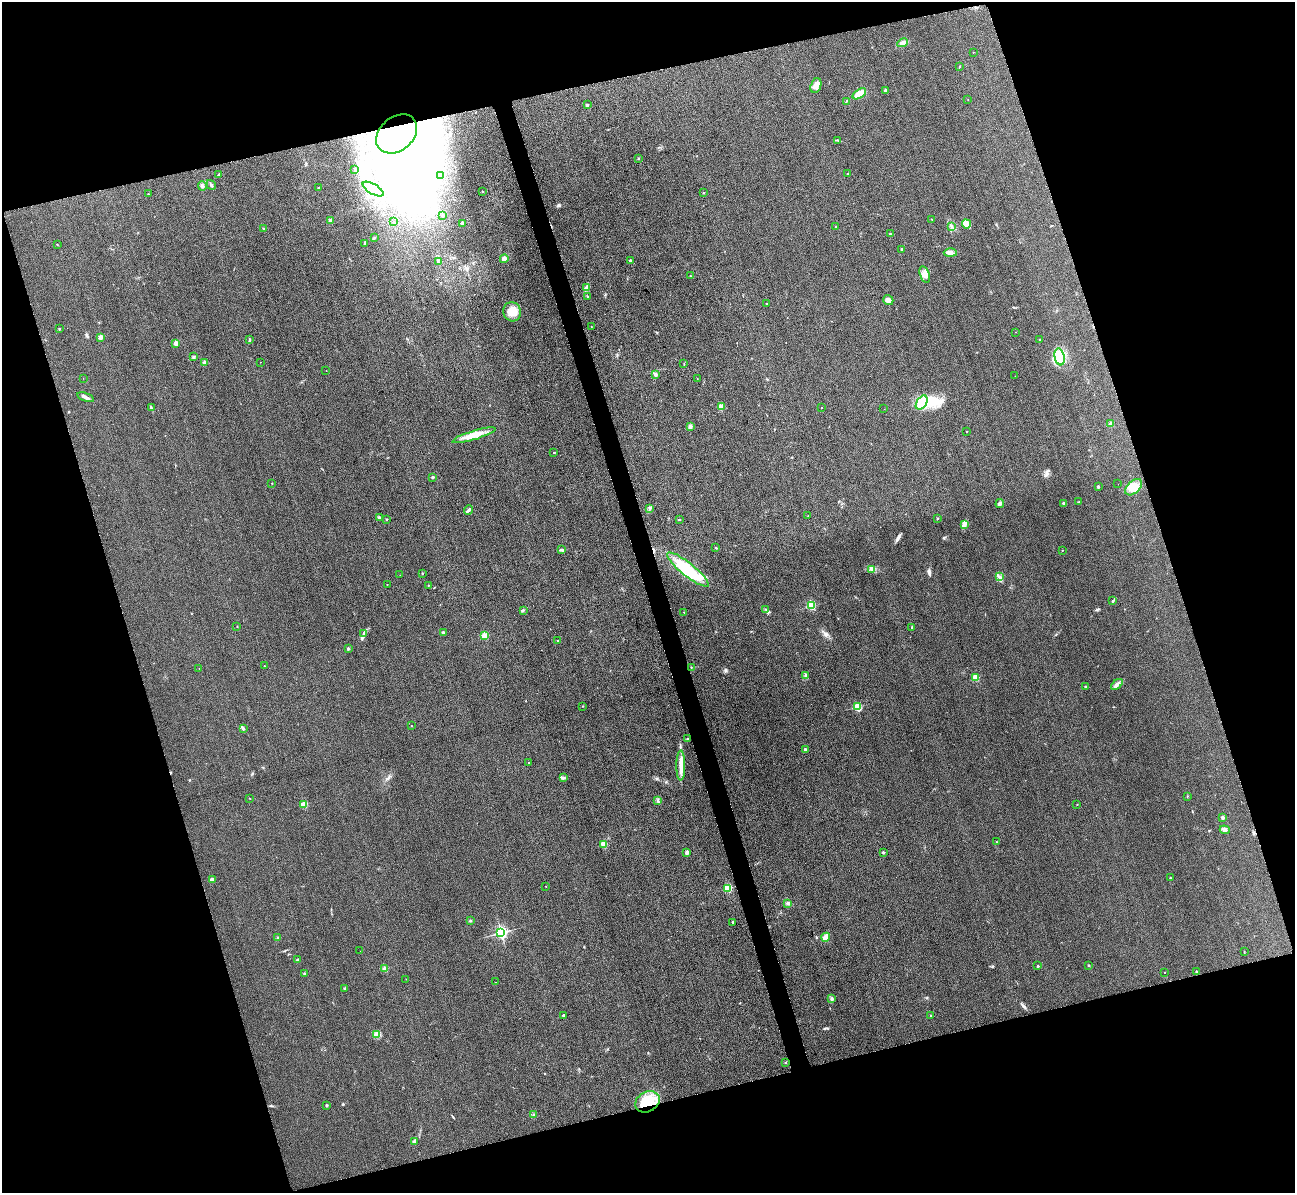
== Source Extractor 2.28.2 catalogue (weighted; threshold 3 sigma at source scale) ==
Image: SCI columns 29-5197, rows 162-4922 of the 5225 x 5207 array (HDU 1 of 3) = the unmasked area's bounding box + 8 px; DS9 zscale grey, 4 x 4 block average (1 PNG px = mean of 4 x 4 image px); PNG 1297 x 1195 px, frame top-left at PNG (2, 2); each listed source drawn as its Kron ellipse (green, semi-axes under 4 px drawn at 4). Shown black and unused: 35% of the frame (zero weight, under 3 of 4 exposures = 3% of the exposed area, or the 3 px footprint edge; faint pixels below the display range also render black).
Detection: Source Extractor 2.28.2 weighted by HDU 2 'WHT'. Background 0.315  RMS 0.024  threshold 0.108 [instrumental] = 3 sigma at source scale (4.5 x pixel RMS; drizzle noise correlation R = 1.50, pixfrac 1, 0.05/0.05 arcsec/px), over >= 5 px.
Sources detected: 209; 31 inside a brighter object's white glare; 2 cosmic-ray / hot-pixel residue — neither listed nor drawn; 1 coinciding with a brighter row at this scale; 3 inside a brighter listed object's ellipse — not listed separately; the other 172 listed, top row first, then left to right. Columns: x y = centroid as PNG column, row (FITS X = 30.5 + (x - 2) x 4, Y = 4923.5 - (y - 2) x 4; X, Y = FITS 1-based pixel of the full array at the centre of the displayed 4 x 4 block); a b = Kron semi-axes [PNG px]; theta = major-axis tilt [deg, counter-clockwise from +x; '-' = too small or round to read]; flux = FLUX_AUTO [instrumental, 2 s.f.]
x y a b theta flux
902 43 5 3 - 44
973 52 2 2 - 5.4
959 67 2 2 - 5.9
816 86 7 5 72 92
885 90 2 2 - 110
859 94 8 4 33 150
968 100 2 2 - 4.3
846 101 3 2 - 7.5
587 105 2 2 - 74
397 134 23 16 41 540
837 140 4 2 - 14
638 158 2 2 - 6.3
355 169 2 2 - 6.7
219 174 4 2 - 9.7
848 174 2 2 - 6
441 176 2 2 - 3.4
211 185 5 2 - 16
202 186 5 3 - 23
318 188 2 2 - 4.5
373 189 12 5 -30 130
482 191 2 2 - 7.1
704 193 2 2 - 28
148 194 2 2 - 8.8
443 215 3 2 - 10
932 219 2 2 - 6.1
330 221 3 2 - 30
393 222 2 2 - 5.1
462 223 2 2 - 190
966 224 5 3 - 140
835 226 2 2 - 9.4
951 226 4 2 - 17
263 228 2 2 - 19
890 234 2 2 - 18
374 238 3 2 - 9.6
365 243 3 2 - 21
57 245 2 2 - 7.3
902 249 3 2 - 17
950 253 6 3 -1 43
504 259 4 3 - 47
630 261 2 2 - 98
438 262 3 2 - 16
925 274 8 4 -71 85
690 276 2 2 - 5.3
586 287 3 2 - 19
587 296 3 2 - 9.3
888 300 5 4 - 70
767 304 2 2 - 6.9
512 312 10 9 - 190
591 327 2 2 - 4.4
59 329 3 2 - 7.5
1016 332 2 2 - 1.9
101 337 2 2 - 280
249 340 3 2 - 9.7
1040 340 2 2 - 9.7
176 343 2 2 - 240
194 357 3 2 - 15
1060 357 8 5 -79 150
260 362 2 2 - 6
204 363 4 3 - 36
684 364 2 2 - 4.3
326 371 2 2 - 6.3
655 374 3 3 - 24
1015 376 2 2 - 2.8
83 378 2 2 - 2.9
697 379 2 2 - 3.8
85 397 8 2 -21 41
922 403 8 5 56 260
151 407 2 2 - 9.2
721 407 4 3 - 89
822 407 2 2 - 3.1
884 409 2 2 - 3.5
1111 424 2 2 - 160
690 426 4 3 - 42
966 432 2 2 - 13
474 435 22 4 17 190
554 453 2 2 - 22
432 477 3 2 - 13
272 483 2 2 - 9.7
1118 484 2 2 - 1.7
1098 486 2 2 - 92
1134 487 10 6 43 210
1079 502 3 2 - 8.6
1000 503 4 3 - 35
1063 503 2 2 - 14
650 508 2 2 - 7.2
468 510 5 2 - 27
808 516 2 2 - 4
379 517 2 2 - 77
937 518 2 2 - 7
387 519 2 2 - 32
679 519 2 2 - 9.3
965 525 3 2 - 19
716 548 2 2 - 7.3
561 550 3 2 - 14
1062 550 2 2 - 9.6
688 569 26 6 -38 650
872 569 3 3 - 25
422 573 2 2 - 22
400 575 2 2 - 3.8
999 577 4 2 - 17
387 584 2 2 - 8.7
428 586 2 2 - 4.7
1113 601 3 2 - 15
811 606 2 2 - 760
523 610 2 2 - 9.1
766 610 4 2 - 13
684 612 2 2 - 10
237 626 2 2 - 5.5
912 627 2 2 - 48
443 632 2 2 - 74
364 634 3 2 - 13
484 636 2 2 - 580
557 641 2 2 - 8
348 649 2 2 - 80
264 666 2 2 - 6.3
691 667 2 2 - 6.3
199 668 2 2 - 3.4
806 675 3 2 - 10
976 678 2 2 - 540
1117 684 7 3 42 42
1085 687 2 2 - 52
583 706 2 2 - 4.3
857 707 2 2 - 1000
411 726 2 2 - 4.6
243 728 2 2 - 63
688 739 3 2 - 7.2
805 749 2 2 - 59
528 763 2 2 - 8.9
681 766 15 4 90 120
563 777 3 2 - 20
1187 796 2 2 - 4.2
250 798 2 2 - 8
658 801 2 2 - 8.3
304 804 2 2 - 550
1077 805 2 2 - 4
1223 818 2 2 - 77
1225 830 5 4 - 35
997 842 2 2 - 5
604 844 2 2 - 460
687 852 4 3 - 24
883 853 2 2 - 42
1170 878 2 2 - 15
212 880 4 3 - 34
546 886 2 2 - 2.7
727 888 2 2 - 980
788 903 3 2 - 22
470 921 2 2 - 8.1
733 922 2 2 - 52
501 933 2 2 - 3200
826 937 4 4 - 93
278 938 3 2 - 12
360 951 2 2 - 2.2
1244 951 2 2 - 4.8
298 959 2 2 - 9.8
1089 965 2 2 - 6.4
1038 966 2 2 - 38
385 969 2 2 - 310
1196 971 2 2 - 45
1164 972 2 2 - 2.7
305 974 2 2 - 32
406 979 2 2 - 4
495 982 2 2 - 5.5
345 988 2 2 - 14
831 999 4 2 - 15
563 1015 2 2 - 15
931 1015 2 2 - 16
377 1034 4 4 - 47
785 1062 2 2 - 26
647 1102 13 10 30 330
327 1105 2 2 - 56
534 1115 2 2 - 6.2
414 1141 3 3 - 20
Overlapping masked pixels (flux is a lower limit): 3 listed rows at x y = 397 134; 688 569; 647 1102
Diffuse or blended objects may show on this block-average render without a row.